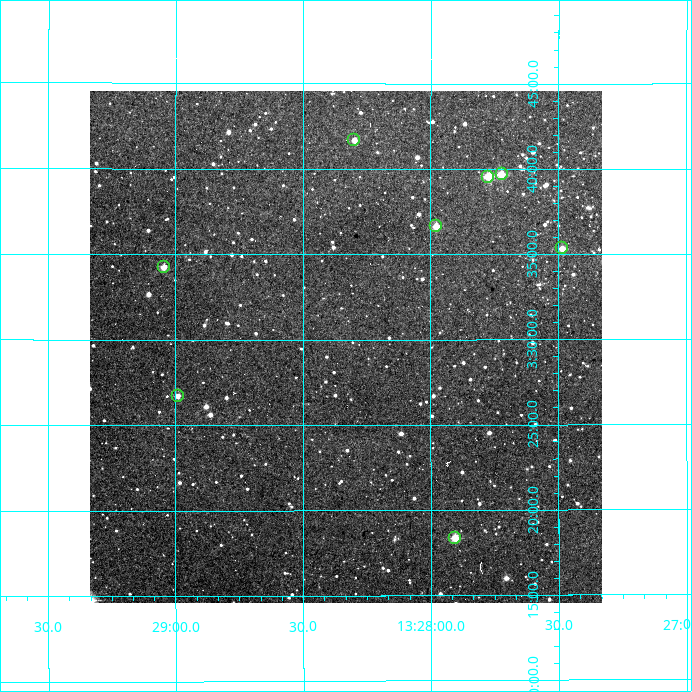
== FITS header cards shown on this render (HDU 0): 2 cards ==
NAXIS1  =                  512
NAXIS2  =                  512

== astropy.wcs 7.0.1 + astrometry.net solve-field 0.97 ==
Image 512 x 512 px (HDU 0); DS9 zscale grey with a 90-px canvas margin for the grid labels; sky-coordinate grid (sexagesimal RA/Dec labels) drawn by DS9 from the SOLVED WCS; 8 Tycho-2 reference stars matched to detected sources circled (green)
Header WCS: RA---TAN/DEC--TAN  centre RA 13:28:20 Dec +03:30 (202.08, +3.49 deg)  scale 3.52 arcsec/px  FOV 30.0' x 30.0'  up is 0 deg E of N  parity normal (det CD < 0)
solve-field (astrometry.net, Tycho-2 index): VERIFIED the header's WCS against the Tycho-2 star catalogue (verified at 2 index scales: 8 matches each, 0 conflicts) and refined it, rather than solving blind
Solved WCS: RA---TAN-SIP/DEC--TAN-SIP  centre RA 13:28:20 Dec +03:30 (202.08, +3.49 deg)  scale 3.52 arcsec/px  FOV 30.0' x 30.0'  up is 0 deg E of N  parity normal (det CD < 0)
The solver's refit moves the header's centre by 1 arcsec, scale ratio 1.001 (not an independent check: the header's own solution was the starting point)
Tycho-2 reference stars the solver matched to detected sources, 8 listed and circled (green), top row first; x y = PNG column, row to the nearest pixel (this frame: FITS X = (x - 90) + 1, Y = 512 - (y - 91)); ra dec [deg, ICRS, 3 dp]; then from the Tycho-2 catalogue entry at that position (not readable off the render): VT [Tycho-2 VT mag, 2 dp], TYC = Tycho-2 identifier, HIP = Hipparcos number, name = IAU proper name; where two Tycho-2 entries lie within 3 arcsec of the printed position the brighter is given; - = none
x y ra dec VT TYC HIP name
354 140 202.075 +3.695 11.40 303-957-1 - -
502 174 201.930 +3.661 10.71 303-641-1 - -
488 177 201.943 +3.659 10.09 303-1174-1 - -
436 226 201.994 +3.611 10.70 303-261-1 - -
562 248 201.871 +3.589 11.44 303-982-1 - -
164 267 202.261 +3.571 11.26 303-713-1 - -
178 396 202.247 +3.445 11.62 303-531-1 - -
455 538 201.976 +3.306 10.65 303-1007-1 - -